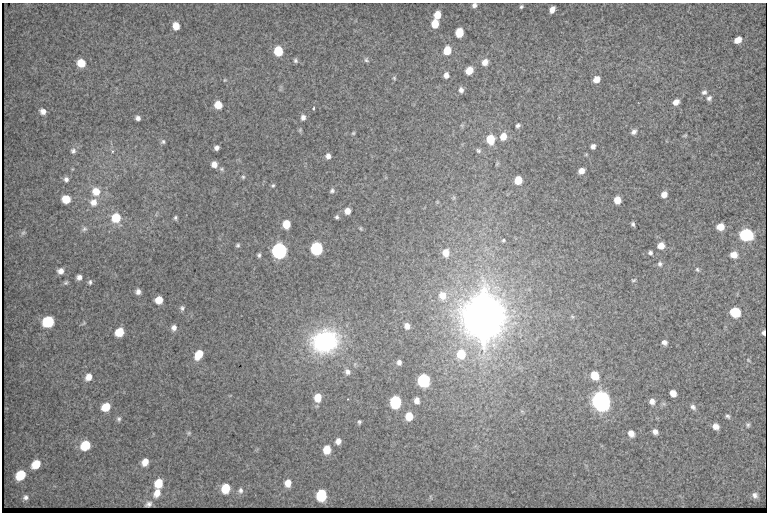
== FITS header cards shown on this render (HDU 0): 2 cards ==
NAXIS1  =                  765 /fastest changing axis
NAXIS2  =                  510 /next to fastest changing axis

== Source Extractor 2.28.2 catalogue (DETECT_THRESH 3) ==
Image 765 x 510 px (HDU 0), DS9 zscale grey, 1 PNG px = 1 image px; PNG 769 x 514 px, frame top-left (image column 1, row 510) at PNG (2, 3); no overlay
Background 1390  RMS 9.7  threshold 29.1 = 3 sigma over >= 5 px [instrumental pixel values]
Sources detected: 141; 1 with non-positive FLUX_AUTO (blend fragments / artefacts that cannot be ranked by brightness) is not listed; the other 140 listed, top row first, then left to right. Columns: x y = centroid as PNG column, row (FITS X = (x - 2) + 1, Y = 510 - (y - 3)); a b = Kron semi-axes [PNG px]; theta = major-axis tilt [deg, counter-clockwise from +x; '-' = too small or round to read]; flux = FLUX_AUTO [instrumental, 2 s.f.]
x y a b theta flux
474 5 5 4 - 2.0e+03
521 7 4 3 - 9.5e+02
552 10 6 5 - 4.3e+03
437 15 7 5 73 9.3e+03
435 24 7 5 80 1.1e+04
176 26 7 6 - 7.7e+03
459 33 7 6 - 1.5e+04
738 40 6 5 - 6.8e+03
278 51 7 6 - 2.3e+04
447 51 7 6 - 1.4e+04
366 60 7 6 - 1.3e+03
295 61 6 5 - 1.3e+03
485 62 8 7 - 4.7e+03
81 63 7 7 - 1.1e+04
469 71 7 6 - 9.9e+03
446 75 6 6 - 3.3e+03
394 78 5 5 - 8.8e+02
596 79 6 5 - 6.4e+03
225 80 4 4 - 6.6e+02
461 90 7 6 - 2.5e+03
704 92 8 6 31 2.2e+03
709 98 7 6 - 1.9e+03
676 102 6 5 - 4.4e+03
218 105 6 6 - 1.1e+04
314 108 3 3 - 1.3e+03
43 111 7 6 - 3.6e+03
303 117 7 6 - 2.5e+03
138 118 5 4 - 2.2e+03
462 125 6 4 17 9.5e+02
518 125 5 4 - 1.5e+03
634 132 7 5 40 2.3e+03
353 133 5 4 - 8.0e+02
685 135 6 3 23 6.8e+02
503 136 8 7 - 7.3e+03
490 139 8 7 - 1.5e+04
163 142 6 5 - 1.3e+03
593 146 5 4 - 2.2e+03
216 148 5 4 - 2.3e+03
73 151 8 7 - 2.1e+03
112 151 6 5 - 1.3e+03
478 151 7 6 - 1.6e+03
328 156 5 5 - 2.7e+03
214 164 6 5 - 4.2e+03
497 164 6 4 63 9.1e+02
222 169 7 5 -16 1.3e+03
581 171 6 5 - 4.8e+03
243 177 6 5 - 1.1e+03
66 179 7 6 - 2.2e+03
518 180 6 6 - 1.2e+04
273 185 6 5 - 1.0e+03
332 190 6 5 - 1.5e+03
96 191 10 9 - 8.7e+03
664 194 5 5 - 4.4e+03
454 198 8 6 89 1.3e+03
66 199 7 6 - 1.2e+04
617 200 6 6 - 7.7e+03
93 202 10 9 - 5.4e+03
437 202 5 4 - 6.6e+02
347 211 6 6 - 5.2e+03
337 217 4 4 - 1.3e+03
116 218 8 8 - 1.6e+04
175 218 5 4 - 1.2e+03
286 224 6 6 - 1.3e+04
633 224 4 3 - 1.2e+03
720 227 6 5 - 8.6e+03
361 228 6 4 -56 7.9e+02
84 229 7 6 - 1.7e+03
23 233 8 5 53 1.3e+03
746 235 8 7 - 9.7e+04
503 240 6 5 - 1.1e+03
238 245 6 5 - 1.1e+03
661 246 6 6 - 5.6e+03
316 248 7 6 - 9.9e+04
279 251 7 7 - 2.8e+05
446 253 8 7 - 7.5e+03
650 253 5 4 - 1.4e+03
259 255 4 3 - 1.2e+03
733 255 6 6 - 5.7e+03
660 264 6 6 - 1.5e+03
697 269 6 5 - 1.0e+03
61 271 7 6 - 3.4e+03
79 277 5 5 - 2.6e+03
634 280 6 3 26 7.5e+02
90 282 6 5 - 1.2e+03
66 283 6 5 - 1.1e+03
138 292 5 5 - 2.5e+03
442 295 10 9 - 8.6e+03
159 300 6 6 - 8.6e+03
182 308 6 5 - 1.5e+03
735 312 7 6 - 3.2e+04
484 315 17 12 -88 6.5e+06
572 316 6 4 -20 7.9e+02
48 322 8 7 - 4.4e+04
84 323 7 4 32 8.2e+02
407 326 6 5 - 3.4e+03
174 328 7 6 - 2.8e+03
119 332 7 6 - 1.4e+04
325 341 27 22 16 9.0e+04
664 342 6 5 - 2.3e+03
199 354 9 6 60 1.2e+04
461 354 10 9 - 1.8e+04
748 360 6 4 -47 8.5e+02
399 362 6 5 - 2.3e+03
347 372 8 7 - 2.8e+03
595 375 7 6 - 1.4e+04
88 377 8 7 - 5.4e+03
423 380 7 7 - 1.1e+05
673 393 6 5 - 5.3e+03
318 397 8 7 - 1.0e+04
417 401 6 5 - 3.6e+03
601 401 8 7 - 7.0e+05
652 401 7 7 - 3.3e+03
395 402 8 6 -90 6.9e+04
106 407 8 7 - 1.2e+04
693 407 8 6 -48 2.4e+03
409 416 7 6 - 1.0e+04
728 416 6 4 -46 1.3e+03
119 419 7 6 - 1.4e+03
359 422 5 4 - 1.1e+03
748 425 6 5 - 1.2e+03
716 426 6 5 - 4.2e+03
655 432 6 5 - 2.6e+03
189 433 6 5 - 9.8e+02
631 433 7 6 - 4.6e+03
338 441 7 6 - 3.6e+03
85 445 8 7 - 1.9e+04
327 449 8 6 82 1.2e+04
145 462 7 6 - 6.3e+03
36 464 9 7 46 1.2e+04
21 475 8 7 - 2.1e+04
159 483 8 7 - 1.2e+04
288 483 8 6 82 6.7e+03
226 488 7 6 - 1.8e+04
240 490 8 6 87 2.1e+03
157 493 10 7 67 5.8e+03
321 495 8 6 85 4.4e+04
755 495 6 5 - 2.1e+03
25 497 7 7 - 2.3e+03
430 497 6 4 -88 9.2e+02
148 504 6 4 23 1.6e+03
At the frame edge (FLAGS 8, measured only in part): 1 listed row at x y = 474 5
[1 non-positive-flux detection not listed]